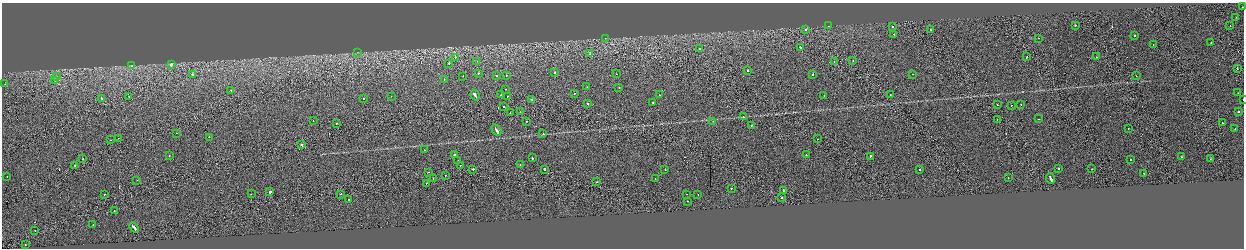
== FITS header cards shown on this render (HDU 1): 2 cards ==
NAXIS1  =                 2484
NAXIS2  =                  492

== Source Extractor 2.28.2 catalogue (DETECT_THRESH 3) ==
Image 2484 x 492 px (HDU 1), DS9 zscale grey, zoomed out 1/2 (1 PNG px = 2 x 2 image px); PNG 1246 x 250 px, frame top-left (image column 1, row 491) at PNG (2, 3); each listed source drawn as its Kron ellipse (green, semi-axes under 4 px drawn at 4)
Background -0.00109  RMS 0.063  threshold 0.188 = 3 sigma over >= 5 px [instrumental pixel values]
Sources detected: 151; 15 cannot appear on this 1/2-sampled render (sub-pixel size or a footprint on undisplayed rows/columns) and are neither listed nor drawn; the other 136 listed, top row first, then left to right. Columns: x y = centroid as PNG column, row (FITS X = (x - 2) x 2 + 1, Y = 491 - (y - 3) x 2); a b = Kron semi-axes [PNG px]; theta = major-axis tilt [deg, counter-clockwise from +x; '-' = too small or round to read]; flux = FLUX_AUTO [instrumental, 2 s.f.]
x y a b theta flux
1242 7 2 2 - 31
1236 17 2 2 - 30
1075 25 2 2 - 47
829 26 2 2 - 8
1230 26 2 1 - 40
892 27 2 2 - 45
806 30 2 1 - 270
930 30 2 2 - 38
894 34 2 1 - 45
1134 35 2 2 - 47
605 38 3 2 - 4.3
1038 38 2 1 - 11
1211 43 2 2 - 29
1153 45 2 1 - 20
800 47 2 2 - 75
699 49 2 2 - 47
358 52 3 2 - 5.6
590 54 2 1 - 40
455 57 2 2 - 84
1027 57 2 2 - 81
1097 57 2 2 - 26
477 61 2 2 - 11
853 61 2 2 - 28
834 62 2 1 - 24
449 63 2 2 - 100
171 64 3 2 - 78
131 66 2 2 - 110
1237 68 2 2 - 56
747 70 2 2 - 77
555 72 2 2 - 67
478 73 2 2 - 53
193 74 2 2 - 110
616 74 2 1 - 19
812 74 2 2 - 42
912 74 2 1 - 18
506 75 2 2 - 35
463 76 2 2 - 21
496 76 2 2 - 13
1136 76 2 1 - 28
56 77 2 2 - 27
444 79 2 2 - 35
55 80 2 1 - 36
5 84 2 2 - 35
587 87 2 2 - 19
619 88 2 1 - 26
506 89 2 1 - 20
231 90 2 2 - 72
1238 93 2 1 - 29
574 94 2 1 - 24
475 95 5 2 - 250
501 95 2 2 - 33
659 95 2 2 - 22
890 95 2 1 - 20
129 96 3 2 - 83
391 96 2 2 - 18
507 96 2 2 - 29
824 96 2 2 - 43
102 99 4 2 - 250
363 99 2 2 - 40
1243 99 2 1 - 72
531 100 2 2 - 120
653 102 2 2 - 34
587 104 2 2 - 110
1021 104 2 2 - 31
997 105 2 2 - 41
1011 105 2 2 - 22
504 107 2 1 - 35
1238 111 2 2 - 190
520 112 2 1 - 24
510 113 2 1 - 20
743 117 2 2 - 35
997 119 2 1 - 39
1039 119 2 1 - 59
313 121 2 2 - 16
526 121 2 2 - 32
713 121 2 2 - 17
336 123 2 2 - 34
1222 123 2 2 - 33
752 125 2 2 - 150
1128 129 2 1 - 24
1235 129 2 2 - 71
496 130 6 2 -60 380
177 133 2 1 - 28
543 133 2 2 - 34
209 137 2 2 - 150
118 138 2 1 - 23
817 139 2 1 - 36
111 140 2 2 - 19
302 145 3 2 - 96
424 150 2 1 - 17
454 155 2 2 - 81
806 155 2 2 - 25
169 156 2 2 - 17
870 156 3 2 - 100
1182 157 2 1 - 21
532 158 2 2 - 73
83 159 2 2 - 42
1130 159 2 2 - 58
1210 159 2 1 - 31
458 160 2 2 - 64
75 165 2 2 - 28
460 165 2 2 - 23
520 165 2 1 - 16
473 169 2 2 - 130
544 169 2 2 - 270
665 169 2 2 - 60
1058 169 2 2 - 110
1092 169 2 2 - 59
920 170 2 2 - 63
428 172 2 2 - 21
1143 173 2 2 - 28
446 175 2 1 - 18
7 176 2 2 - 21
1008 178 2 2 - 25
433 179 2 1 - 22
655 179 2 1 - 16
1051 179 5 2 - 430
137 180 2 1 - 21
597 182 2 2 - 19
426 183 2 1 - 36
731 188 2 2 - 52
783 191 3 2 - 310
270 192 3 2 - 170
104 194 2 2 - 40
251 194 2 1 - 12
341 194 2 2 - 31
687 194 2 1 - 21
698 195 2 1 - 30
782 198 2 1 - 33
349 199 2 1 - 31
687 201 2 2 - 50
114 210 2 2 - 84
93 225 2 2 - 36
134 227 5 2 - 300
35 230 2 1 - 29
25 244 2 2 - 43
At the frame edge (FLAGS 8, measured only in part): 2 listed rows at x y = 1242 7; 1243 99
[15 sub-pixel or undisplayed-footprint detections neither listed nor drawn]